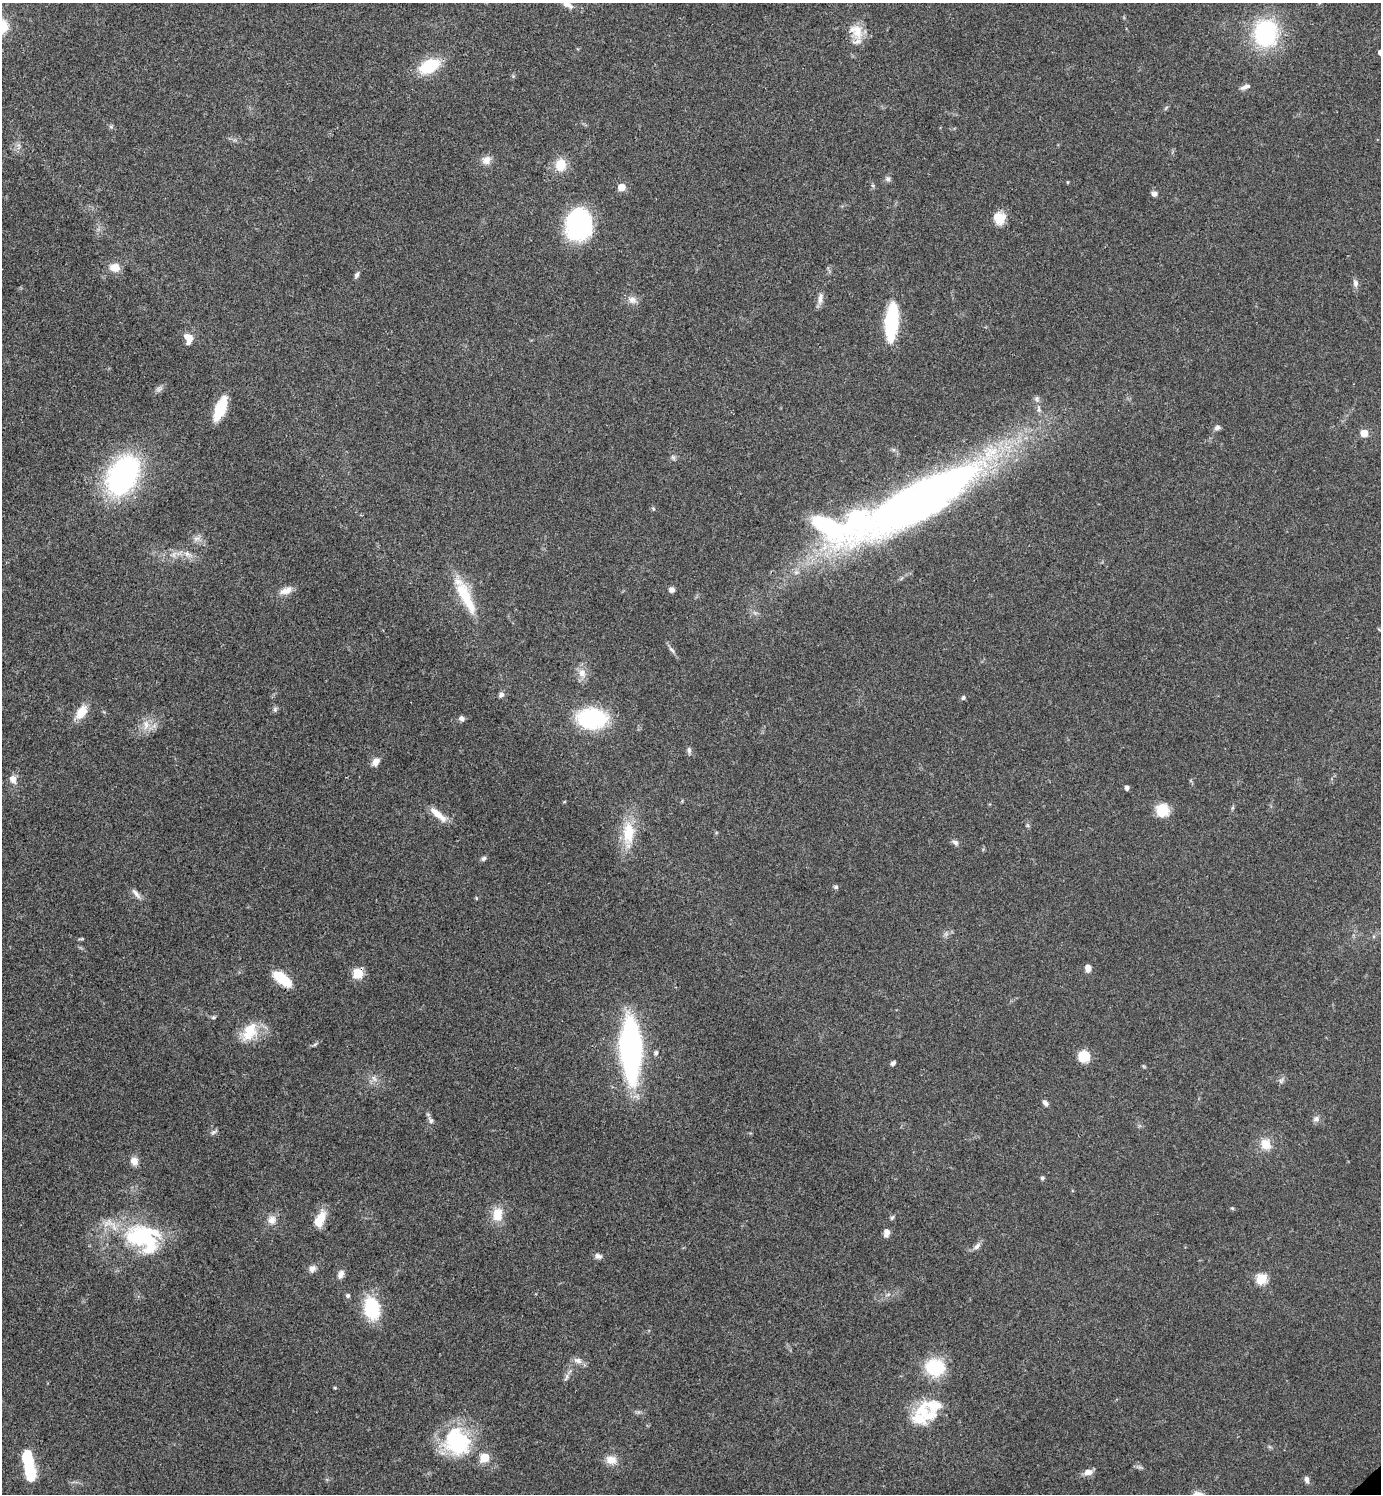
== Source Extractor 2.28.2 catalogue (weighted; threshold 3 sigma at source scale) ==
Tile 11 of 4 x 4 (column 3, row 3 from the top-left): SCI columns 3060-4438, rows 1496-2987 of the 5977 x 5979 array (HDU 1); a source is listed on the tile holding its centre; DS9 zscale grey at full resolution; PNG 1383 x 1496 px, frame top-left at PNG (2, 3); no overlay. Shown black and unused: <1% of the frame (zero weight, under 3 of 4 exposures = <1% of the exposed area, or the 3 px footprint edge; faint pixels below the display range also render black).
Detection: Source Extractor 2.28.2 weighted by HDU 2 'WHT'; one run over the whole footprint, this tile lists its part. Background 0.044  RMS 0.0048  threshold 0.0217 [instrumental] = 3 sigma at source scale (4.5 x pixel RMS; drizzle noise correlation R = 1.50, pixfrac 1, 0.05/0.05 arcsec/px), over >= 5 px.
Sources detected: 112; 1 too faint to see at this stretch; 1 inside a brighter object's white glare — not listed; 9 inside a brighter listed object's ellipse — not listed separately; the other 101 listed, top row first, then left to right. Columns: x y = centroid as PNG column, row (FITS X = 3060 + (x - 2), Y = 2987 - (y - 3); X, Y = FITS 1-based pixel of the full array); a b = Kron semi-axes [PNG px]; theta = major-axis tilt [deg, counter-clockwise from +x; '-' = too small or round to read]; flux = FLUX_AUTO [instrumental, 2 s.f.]
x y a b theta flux
567 4 19 8 -32 3.7
2 26 11 10 - 16
857 31 22 14 -65 8.5
1265 33 29 25 84 50
429 66 18 11 25 25
1245 87 14 5 19 1.8
111 127 6 4 -19 0.79
486 160 11 10 - 3.6
560 165 13 11 79 8.8
888 179 7 6 - 1.3
1067 182 5 3 - 0.4
621 187 5 5 - 9.9
1154 194 7 6 - 1.7
999 218 14 13 - 7.4
578 225 30 23 86 64
115 267 13 11 -7 4.7
357 275 8 5 64 1.2
1355 283 11 7 -82 1.8
820 299 16 6 77 2.8
632 300 12 9 -6 3.1
891 321 34 11 84 38
188 338 14 9 -75 4.7
220 409 17 7 68 28
1217 428 8 6 26 1.5
1364 433 5 5 - 9.9
673 457 7 5 -69 1.1
123 476 34 22 60 110
920 500 162 36 29 380
653 509 6 3 73 0.55
197 538 10 5 1 1.6
187 554 12 7 -26 2.9
672 590 7 6 - 1.7
286 591 17 8 20 4.4
464 595 36 15 -65 18
1380 630 7 4 -19 0.77
672 650 12 4 -49 1.5
582 673 13 10 -58 4
501 695 6 6 - 1.7
963 698 6 5 - 0.92
275 709 7 5 -72 1
81 712 18 10 56 7.5
461 718 8 7 - 1.6
592 718 22 15 -2 57
146 725 16 8 88 4.1
689 750 9 5 -84 1.3
376 762 10 7 63 3.4
13 779 12 9 -60 3.1
1127 788 4 4 - 1.8
1232 808 6 4 71 0.66
1162 810 14 14 - 9.7
436 813 20 8 -39 5.8
628 832 32 16 90 15
955 842 10 6 -31 1.5
483 859 7 5 44 1.2
836 887 6 5 - 0.87
136 893 17 5 -50 2.3
476 898 4 4 - 0.55
1088 968 7 5 -84 3.5
358 973 5 5 - 31
282 979 15 7 -38 24
213 1017 7 5 2 0.8
249 1032 28 17 57 13
315 1044 7 4 37 0.8
631 1048 41 14 -88 180
656 1053 7 6 - 1.1
1084 1056 12 12 - 9.1
893 1063 6 5 - 1.1
1143 1066 6 3 -70 0.54
374 1078 10 5 -63 1.9
1281 1081 6 6 - 1.2
1045 1103 8 5 -49 1.7
1316 1119 9 8 - 1.8
431 1120 9 6 -63 1.6
213 1132 8 5 27 1.2
1266 1144 15 13 -59 6.5
134 1161 11 9 -69 3.3
1042 1178 4 4 - 1.1
1232 1208 5 4 - 0.56
498 1214 17 12 88 8.6
892 1217 6 5 - 0.86
321 1218 19 10 78 7.4
272 1220 12 11 - 3.8
886 1233 9 6 76 2.6
143 1238 50 35 -24 49
977 1246 11 6 46 2
598 1256 10 7 -21 1.8
312 1269 9 8 - 2.3
341 1274 12 7 67 2.3
1261 1279 5 5 - 33
348 1296 5 5 - 1.3
372 1308 21 14 -76 28
578 1360 13 8 -17 2.6
935 1367 22 18 -5 23
566 1377 13 4 73 1.6
335 1388 4 3 - 0.54
934 1405 38 17 0 13
457 1442 36 32 -60 39
28 1459 26 11 -80 20
611 1460 13 10 -10 5.1
1088 1472 12 8 12 2.9
1307 1480 8 5 -78 1.8
Overlapping masked pixels (flux is a lower limit): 2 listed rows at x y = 1265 33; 358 973
Isophote crosses this tile's border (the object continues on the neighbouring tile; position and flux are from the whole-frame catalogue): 4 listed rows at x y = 567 4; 2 26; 1265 33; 1380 630